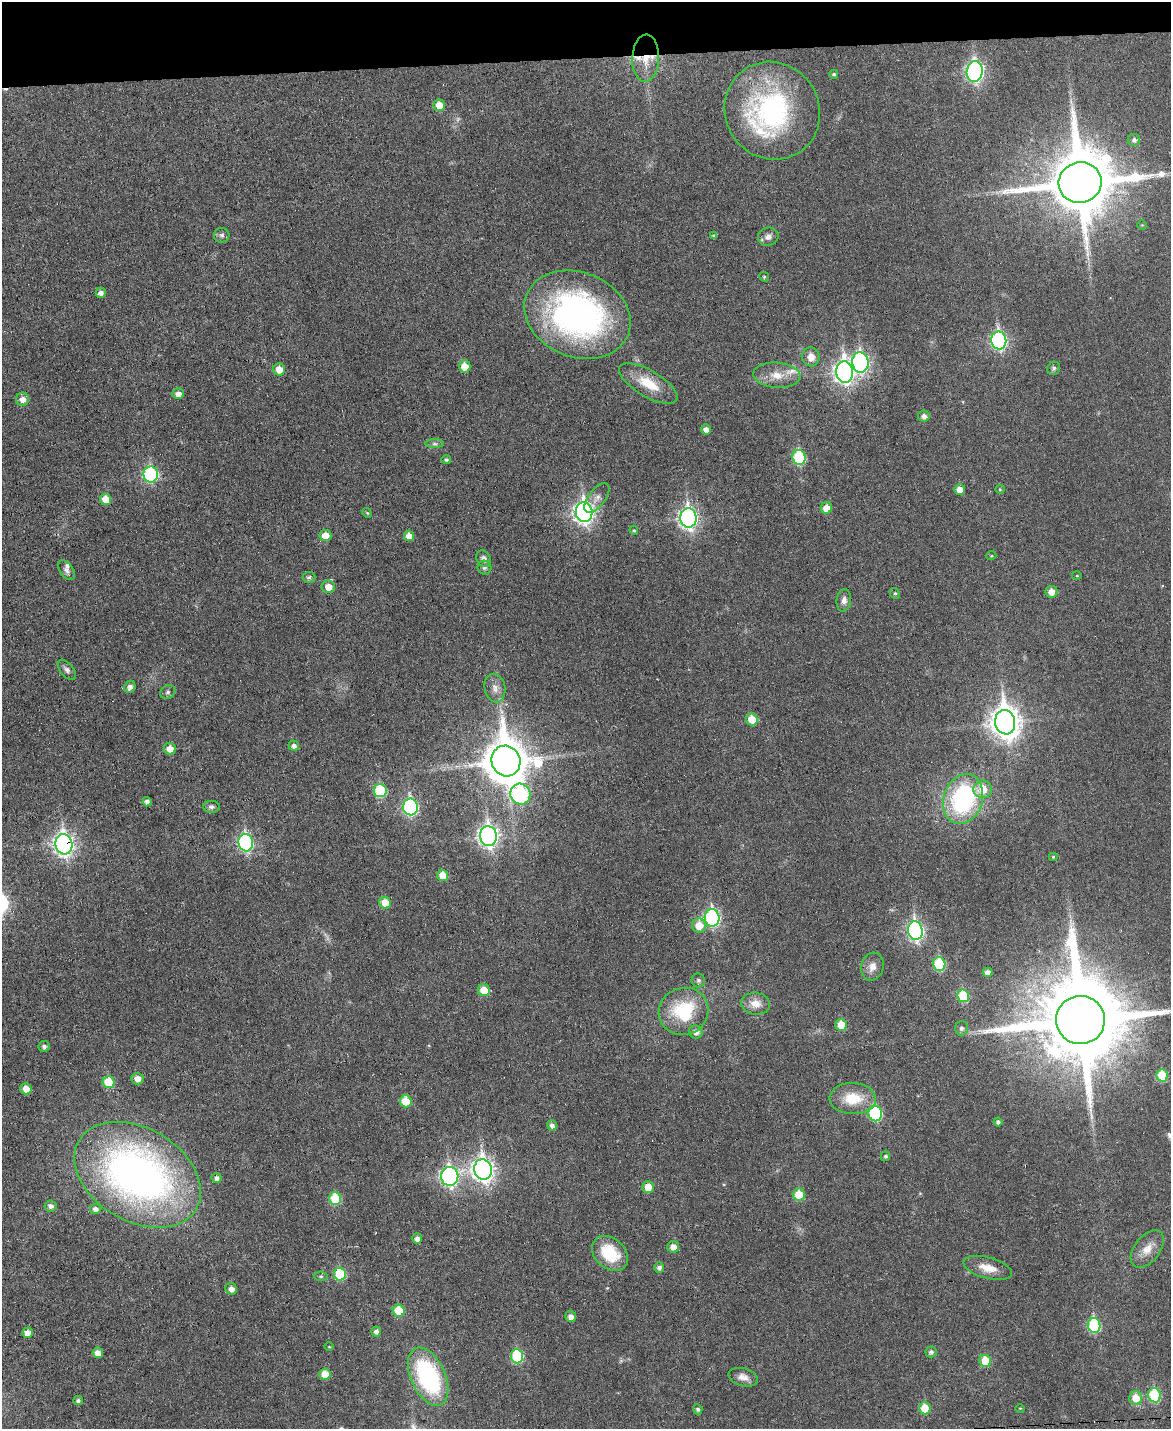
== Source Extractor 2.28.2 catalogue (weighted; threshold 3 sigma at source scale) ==
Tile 3 of 4 x 3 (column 3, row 1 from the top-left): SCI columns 2338-3506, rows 2986-4412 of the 4676 x 4653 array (HDU 1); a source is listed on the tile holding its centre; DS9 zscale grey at full resolution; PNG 1173 x 1431 px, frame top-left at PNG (2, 2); each listed source drawn as its Kron ellipse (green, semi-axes under 4 px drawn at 4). Shown black and unused: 4% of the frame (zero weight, under 3 of 6 exposures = <1% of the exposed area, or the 3 px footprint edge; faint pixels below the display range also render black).
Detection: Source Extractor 2.28.2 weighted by HDU 2 'WHT'; one run over the whole footprint, this tile lists its part. Background 0.0383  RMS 0.0043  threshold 0.0175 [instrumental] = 3 sigma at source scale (4.09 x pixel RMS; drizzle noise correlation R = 1.36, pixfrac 0.8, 0.05/0.05 arcsec/px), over >= 5 px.
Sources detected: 146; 3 too faint to see at this stretch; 1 cosmic-ray / hot-pixel residue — neither listed nor drawn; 5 inside a brighter listed object's ellipse — not listed separately; the other 137 listed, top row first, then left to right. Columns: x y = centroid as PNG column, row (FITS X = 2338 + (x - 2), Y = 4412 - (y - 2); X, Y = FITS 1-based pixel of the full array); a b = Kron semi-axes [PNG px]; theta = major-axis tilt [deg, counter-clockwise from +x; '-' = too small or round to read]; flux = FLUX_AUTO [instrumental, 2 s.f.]
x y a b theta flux
646 58 24 13 88 8.5
975 72 10 8 80 130
834 74 4 4 - 0.72
439 105 6 6 - 5.8
772 111 50 47 -57 72
1134 140 6 6 - 1.1
1080 183 21 20 - 4000
1142 225 5 4 - 0.42
222 235 8 7 - 1.3
714 236 4 4 - 0.67
768 237 10 9 - 2.3
764 277 5 4 - 0.52
101 293 5 5 - 2
577 315 55 42 -22 130
999 340 9 7 -82 94
811 357 9 8 - 3.8
860 362 10 8 -83 97
465 366 6 6 - 5.7
1053 368 7 6 - 0.85
279 369 6 6 - 4.9
844 372 10 8 -84 210
777 375 23 12 -4 6.8
648 383 33 13 -30 11
178 394 6 5 - 2.7
22 399 6 6 - 3.3
924 416 6 5 - 1.7
706 429 5 5 - 2
435 444 9 4 -1 1.1
799 457 7 6 - 33
446 460 5 4 - 0.77
151 474 8 7 - 49
960 489 5 5 - 4.3
1000 489 5 4 - 0.41
597 498 18 8 53 2.8
106 499 6 5 - 8.1
826 508 6 5 - 5
584 512 10 8 -84 200
367 513 5 4 - 0.57
688 518 9 8 - 160
634 530 5 4 - 0.53
325 536 6 5 - 5.3
409 536 5 5 - 4.4
991 556 5 3 - 0.35
484 559 9 6 -61 1.7
484 568 7 6 - 1.1
67 570 11 6 -54 1.6
1077 576 5 3 - 0.36
309 577 6 5 - 1.1
328 587 7 6 - 4.6
1051 592 6 6 - 3.9
895 593 5 4 - 0.65
844 600 11 7 84 2.1
67 670 12 6 -50 1.6
130 687 6 5 - 2.2
495 688 14 10 -78 3.3
168 692 8 6 34 1
752 719 6 6 - 7.9
1005 722 12 10 -80 570
294 746 5 5 - 1.6
170 749 6 6 - 4.9
506 761 15 14 - 1500
983 789 9 9 - 7
380 791 6 6 - 28
520 794 10 10 - 53
963 799 25 19 71 62
147 802 4 4 - 1.7
211 807 8 6 0 1.2
410 807 8 7 - 73
488 836 10 8 -83 190
246 843 8 7 - 74
64 844 10 8 -80 210
1053 857 4 4 - 0.48
443 876 5 5 - 7.3
385 903 6 5 - 7
712 918 8 7 - 75
699 925 7 7 - 6.5
915 931 9 7 -81 110
939 964 7 6 - 26
872 967 14 11 74 3.8
988 972 5 4 - 2.4
698 980 7 6 - 0.97
484 990 6 6 - 8.6
963 996 6 6 - 20
755 1004 14 11 -7 4.6
684 1011 25 23 23 25
1080 1020 24 24 - 8400
841 1025 6 5 - 7.1
961 1028 7 6 - 1.4
696 1032 7 6 - 2.3
44 1046 5 5 - 1.2
1162 1075 6 5 - 14
137 1079 6 5 - 3.8
109 1082 6 6 - 14
26 1089 5 5 - 4.8
853 1099 23 15 -2 12
406 1101 6 5 - 11
875 1113 8 6 -77 40
998 1122 4 4 - 1.1
552 1125 5 5 - 1.5
885 1156 5 4 - 1
483 1169 10 9 - 250
138 1175 68 46 -31 210
450 1176 9 8 - 110
217 1178 5 5 - 1.3
648 1187 6 6 - 5.6
799 1194 6 6 - 9.3
335 1199 6 6 - 16
50 1206 6 5 - 1.8
95 1209 5 5 - 1.7
417 1238 5 5 - 1.9
673 1247 6 6 - 3.2
1147 1249 21 12 52 5.6
610 1253 20 15 -42 17
659 1267 5 5 - 1.3
988 1268 25 10 -15 6.3
340 1274 6 6 - 20
321 1276 7 5 -6 0.67
231 1289 6 5 - 2.3
399 1311 6 6 - 13
571 1316 5 5 - 2.2
1094 1325 7 6 - 32
376 1331 5 5 - 1.7
27 1333 5 5 - 2.8
329 1347 4 3 - 0.33
931 1352 5 5 - 1.3
98 1353 5 5 - 3.2
517 1356 7 6 - 25
985 1361 6 6 - 11
325 1374 5 5 - 5.9
428 1377 31 17 -66 54
743 1377 15 9 -16 3.1
1154 1395 7 6 - 29
1136 1398 7 6 - 7.4
78 1401 5 4 - 1
925 1408 6 6 - 8.8
1020 1408 5 3 - 0.32
698 1409 5 4 - 1
Overlapping masked pixels (flux is a lower limit): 2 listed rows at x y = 646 58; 64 844
Isophote crosses this tile's border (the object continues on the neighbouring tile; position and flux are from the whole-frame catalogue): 1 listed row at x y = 1080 1020